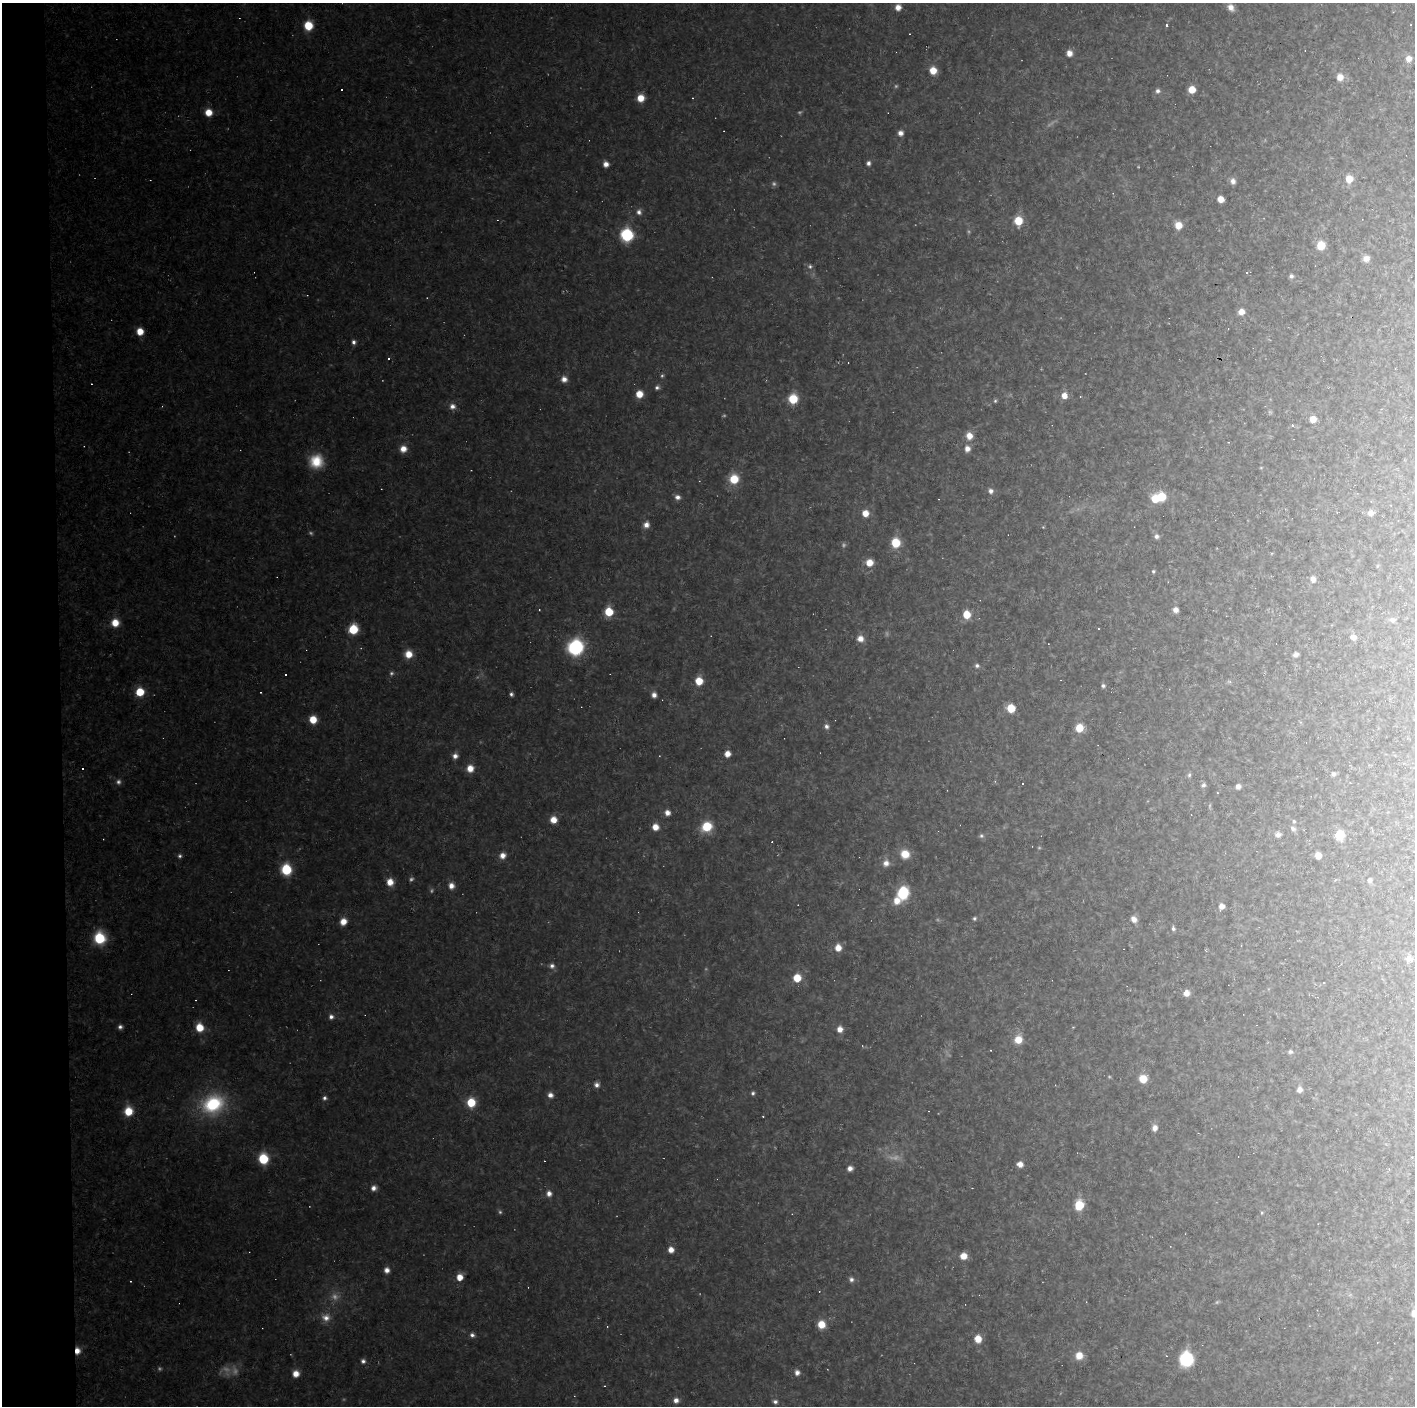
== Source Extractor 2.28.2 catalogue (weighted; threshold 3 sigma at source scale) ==
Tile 4 of 3 x 3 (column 1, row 2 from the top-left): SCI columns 1-1413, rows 1406-2809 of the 4239 x 4214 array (HDU 1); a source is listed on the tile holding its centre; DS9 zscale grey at full resolution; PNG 1417 x 1408 px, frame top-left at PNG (2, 3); no overlay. Shown black and unused: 4% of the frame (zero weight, under 2 of 3 exposures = <1% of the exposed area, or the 3 px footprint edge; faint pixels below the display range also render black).
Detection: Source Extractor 2.28.2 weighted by HDU 2 'WHT'; one run over the whole footprint, this tile lists its part. Background 0.162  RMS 0.013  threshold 0.0573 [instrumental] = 3 sigma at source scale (4.5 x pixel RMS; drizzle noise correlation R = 1.50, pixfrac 1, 0.05/0.05 arcsec/px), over >= 5 px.
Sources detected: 198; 18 too faint to see at this stretch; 1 inside a brighter object's white glare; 21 cosmic-ray / hot-pixel residue — not listed; the other 158 listed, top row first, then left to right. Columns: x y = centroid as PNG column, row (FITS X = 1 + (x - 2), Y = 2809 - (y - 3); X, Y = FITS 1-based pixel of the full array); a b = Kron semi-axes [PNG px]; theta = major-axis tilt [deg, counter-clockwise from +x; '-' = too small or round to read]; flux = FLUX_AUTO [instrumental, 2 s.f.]
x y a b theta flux
898 7 7 7 - 9.3
1231 7 9 7 -55 8.6
1167 25 3 3 - 2.5
308 26 8 7 - 33
1069 53 6 6 - 9.4
1409 59 8 8 - 9.7
933 70 7 7 - 17
1340 77 9 8 - 12
1192 89 5 5 - 20
1158 91 6 6 - 3.8
641 98 7 7 - 17
208 112 7 7 - 17
900 133 6 6 - 6.4
868 163 5 5 - 3.8
606 164 6 6 - 7.5
1349 179 8 7 - 15
1233 181 8 7 - 5.7
1221 199 5 5 - 13
639 212 8 6 -82 4.8
1018 221 8 7 - 26
1178 225 7 7 - 16
627 235 8 8 - 100
1321 245 7 6 - 29
1366 259 8 7 - 7
810 266 7 6 - 3.4
1291 276 5 5 - 3.3
1241 312 6 6 - 10
140 331 6 6 - 18
354 342 6 5 - 4.3
564 379 7 7 - 7.9
657 387 6 5 - 3.3
639 394 6 6 - 17
1064 395 6 6 - 11
1080 397 3 2 - 1.1
793 399 8 7 - 36
995 401 5 5 - 1.8
452 406 8 8 - 7.2
1313 419 6 6 - 14
969 436 8 7 - 13
403 449 8 7 - 12
967 449 7 6 - 8.4
316 461 17 16 - 34
734 479 9 9 - 29
991 491 6 6 - 5
677 497 7 6 - 5.3
1161 497 7 6 - 30
865 513 7 6 - 13
1371 513 7 6 - 6.7
646 525 7 7 - 7.5
1043 527 4 4 - 1
1156 536 6 6 - 4
896 543 8 7 - 35
869 563 7 7 - 16
1153 571 4 4 - 1.7
1313 579 7 6 - 6
539 610 3 2 - 0.91
1175 610 6 6 - 6.8
609 612 6 6 - 36
967 614 7 6 - 25
1392 620 8 6 -27 3.9
115 623 8 7 - 19
353 629 7 7 - 41
1353 637 7 6 - 6.6
860 639 8 8 - 9.7
576 647 11 10 - 130
408 654 8 7 - 17
1295 654 5 5 - 4.7
977 666 6 5 - 3.1
699 681 7 6 - 23
1103 686 5 5 - 2.7
140 692 7 7 - 30
260 692 2 2 - 1
511 694 4 4 - 2.9
654 695 6 5 - 6.3
1011 708 7 6 - 26
313 719 7 6 - 23
827 726 7 6 - 4.3
1079 728 7 7 - 24
727 754 6 5 - 10
455 756 7 6 - 6.4
470 768 7 7 - 14
1333 774 6 5 - 3
1189 775 6 5 - 2.7
995 781 4 4 - 1.4
1203 785 7 6 - 3.4
1238 786 6 6 - 5.3
667 813 6 6 - 7.8
553 820 7 7 - 13
1294 821 5 4 - 1.9
707 826 10 8 34 39
655 827 7 6 - 13
1293 829 8 6 -27 4
1278 835 8 7 - 4.7
1340 835 7 7 - 34
981 836 7 6 - 2.9
905 854 10 10 - 18
502 855 7 7 - 8.8
1318 855 5 5 - 11
180 856 5 5 - 2.9
886 863 9 8 - 8.1
286 869 8 7 - 56
1369 880 6 5 - 3.3
390 882 7 7 - 15
451 886 7 6 - 8.5
903 893 9 7 73 80
897 901 8 7 - 14
1221 906 6 5 - 7.2
974 918 5 5 - 2.2
1134 919 8 6 -50 8.4
343 922 7 6 - 14
1173 928 6 5 - 3
99 938 9 9 - 60
838 948 7 6 - 13
1409 959 9 8 - 7.2
552 966 7 6 - 4.6
797 978 6 6 - 27
1186 993 6 6 - 11
331 1017 6 6 - 4.7
120 1027 6 6 - 4.1
200 1027 8 7 - 25
840 1029 6 6 - 9.9
1018 1039 9 8 - 18
990 1050 3 2 - 1.6
1290 1052 6 5 - 2.8
1143 1079 7 6 - 23
597 1085 6 6 - 5.4
1300 1089 7 6 - 6.3
753 1093 5 4 - 2.6
550 1095 6 6 - 6.2
324 1098 6 5 - 3.5
471 1102 7 7 - 34
213 1104 25 20 27 96
128 1111 9 8 - 27
1155 1128 8 6 82 7.3
263 1159 8 7 - 53
1020 1164 6 5 - 8.4
850 1168 6 5 - 6.3
373 1188 6 6 - 6.2
549 1193 7 6 - 6.6
1079 1205 7 6 - 44
671 1250 6 6 - 9.9
963 1256 6 6 - 15
387 1270 6 6 - 7.1
459 1277 6 5 - 16
851 1279 7 6 - 4.1
1414 1313 7 7 - 10
326 1318 12 10 -14 11
821 1324 7 7 - 21
472 1335 6 5 - 4
978 1339 7 7 - 16
77 1351 7 5 88 11
1079 1355 10 9 - 13
1186 1359 9 8 - 120
363 1361 6 6 - 3.9
797 1372 6 6 - 6.3
296 1374 7 6 - 13
676 1400 7 7 - 6.7
775 1402 6 5 - 3.7
Overlapping masked pixels (flux is a lower limit): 1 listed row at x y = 77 1351
Isophote crosses this tile's border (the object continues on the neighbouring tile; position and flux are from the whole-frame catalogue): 1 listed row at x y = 1414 1313